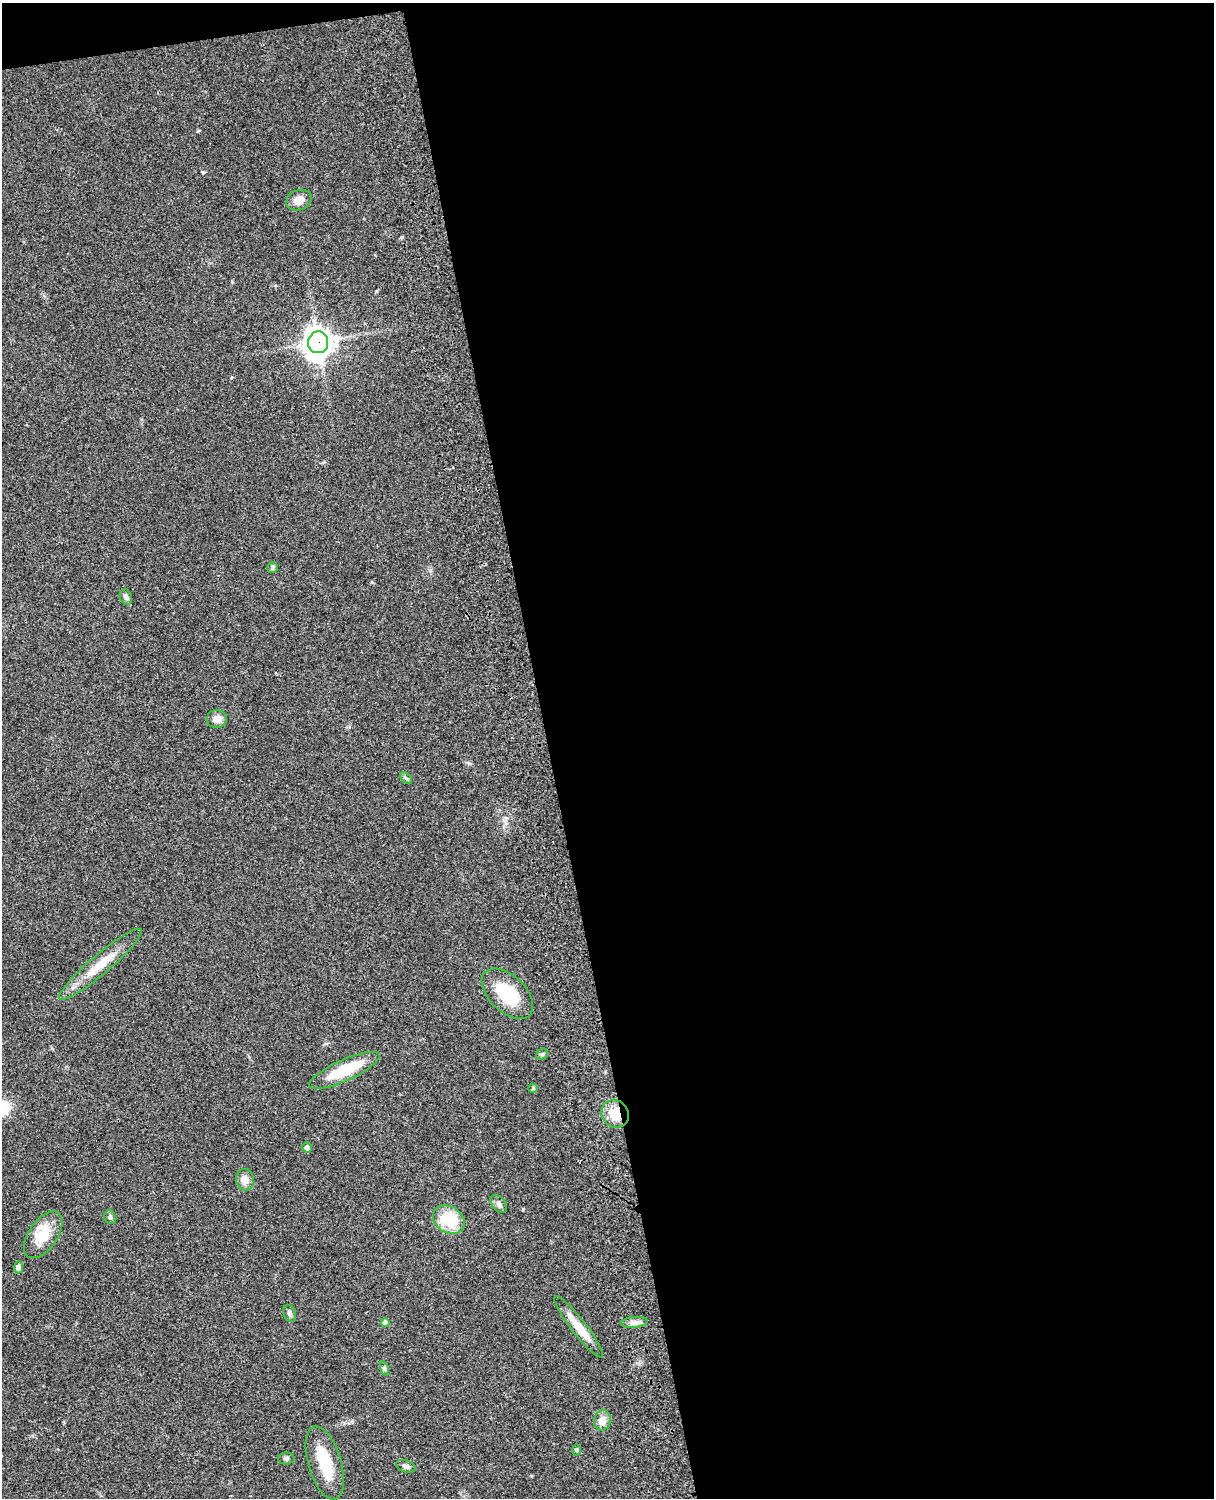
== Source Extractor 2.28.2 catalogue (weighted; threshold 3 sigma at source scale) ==
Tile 4 of 4 x 3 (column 4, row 1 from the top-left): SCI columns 3758-4969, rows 3268-4763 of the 5088 x 4927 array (HDU 1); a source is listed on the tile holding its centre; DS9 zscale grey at full resolution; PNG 1216 x 1500 px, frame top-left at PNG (2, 3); each listed source drawn as its Kron ellipse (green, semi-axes under 4 px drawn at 4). Shown black and unused: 56% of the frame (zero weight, under 3 of 4 exposures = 6% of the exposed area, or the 3 px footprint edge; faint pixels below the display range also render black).
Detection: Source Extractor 2.28.2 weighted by HDU 2 'WHT'; one run over the whole footprint, this tile lists its part. Background 0.103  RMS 0.0064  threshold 0.0288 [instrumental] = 3 sigma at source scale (4.5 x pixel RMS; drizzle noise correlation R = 1.50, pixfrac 1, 0.05/0.05 arcsec/px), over >= 5 px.
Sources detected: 31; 1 inside a brighter object's white glare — neither listed nor drawn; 1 inside a brighter listed object's ellipse — not listed separately; the other 29 listed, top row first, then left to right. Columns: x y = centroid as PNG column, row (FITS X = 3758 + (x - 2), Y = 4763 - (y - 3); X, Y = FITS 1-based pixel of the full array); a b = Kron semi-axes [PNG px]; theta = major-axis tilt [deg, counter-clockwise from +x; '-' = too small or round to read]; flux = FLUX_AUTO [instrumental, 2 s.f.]
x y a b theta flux
299 200 13 10 21 5.2
318 342 11 10 - 650
273 568 5 5 - 1.2
126 597 8 6 -65 2.3
217 719 10 9 - 4.6
406 778 7 4 -44 1
100 964 53 9 40 17
507 994 31 18 -44 28
542 1054 6 5 - 1
344 1070 38 10 24 27
533 1088 5 4 - 0.74
615 1114 14 13 - 12
307 1147 5 4 - 2.7
245 1180 11 9 -83 5.1
499 1204 10 6 -51 2.2
110 1217 7 5 -66 1.4
449 1220 17 13 -33 24
43 1235 27 14 55 16
18 1267 6 4 84 3.7
290 1313 8 6 -72 2
634 1322 13 5 5 3
385 1323 4 4 - 5.6
579 1327 38 7 -52 13
385 1369 7 3 -71 1.1
602 1420 10 8 80 5.8
576 1450 6 4 -90 0.75
286 1458 8 6 1 1.5
325 1463 38 16 -73 24
406 1466 10 6 -18 2.2
Overlapping masked pixels (flux is a lower limit): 2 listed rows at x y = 318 342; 615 1114
Unlisted compact peaks at least as high as the median listed source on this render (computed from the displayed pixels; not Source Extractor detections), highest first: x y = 203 172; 523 1209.